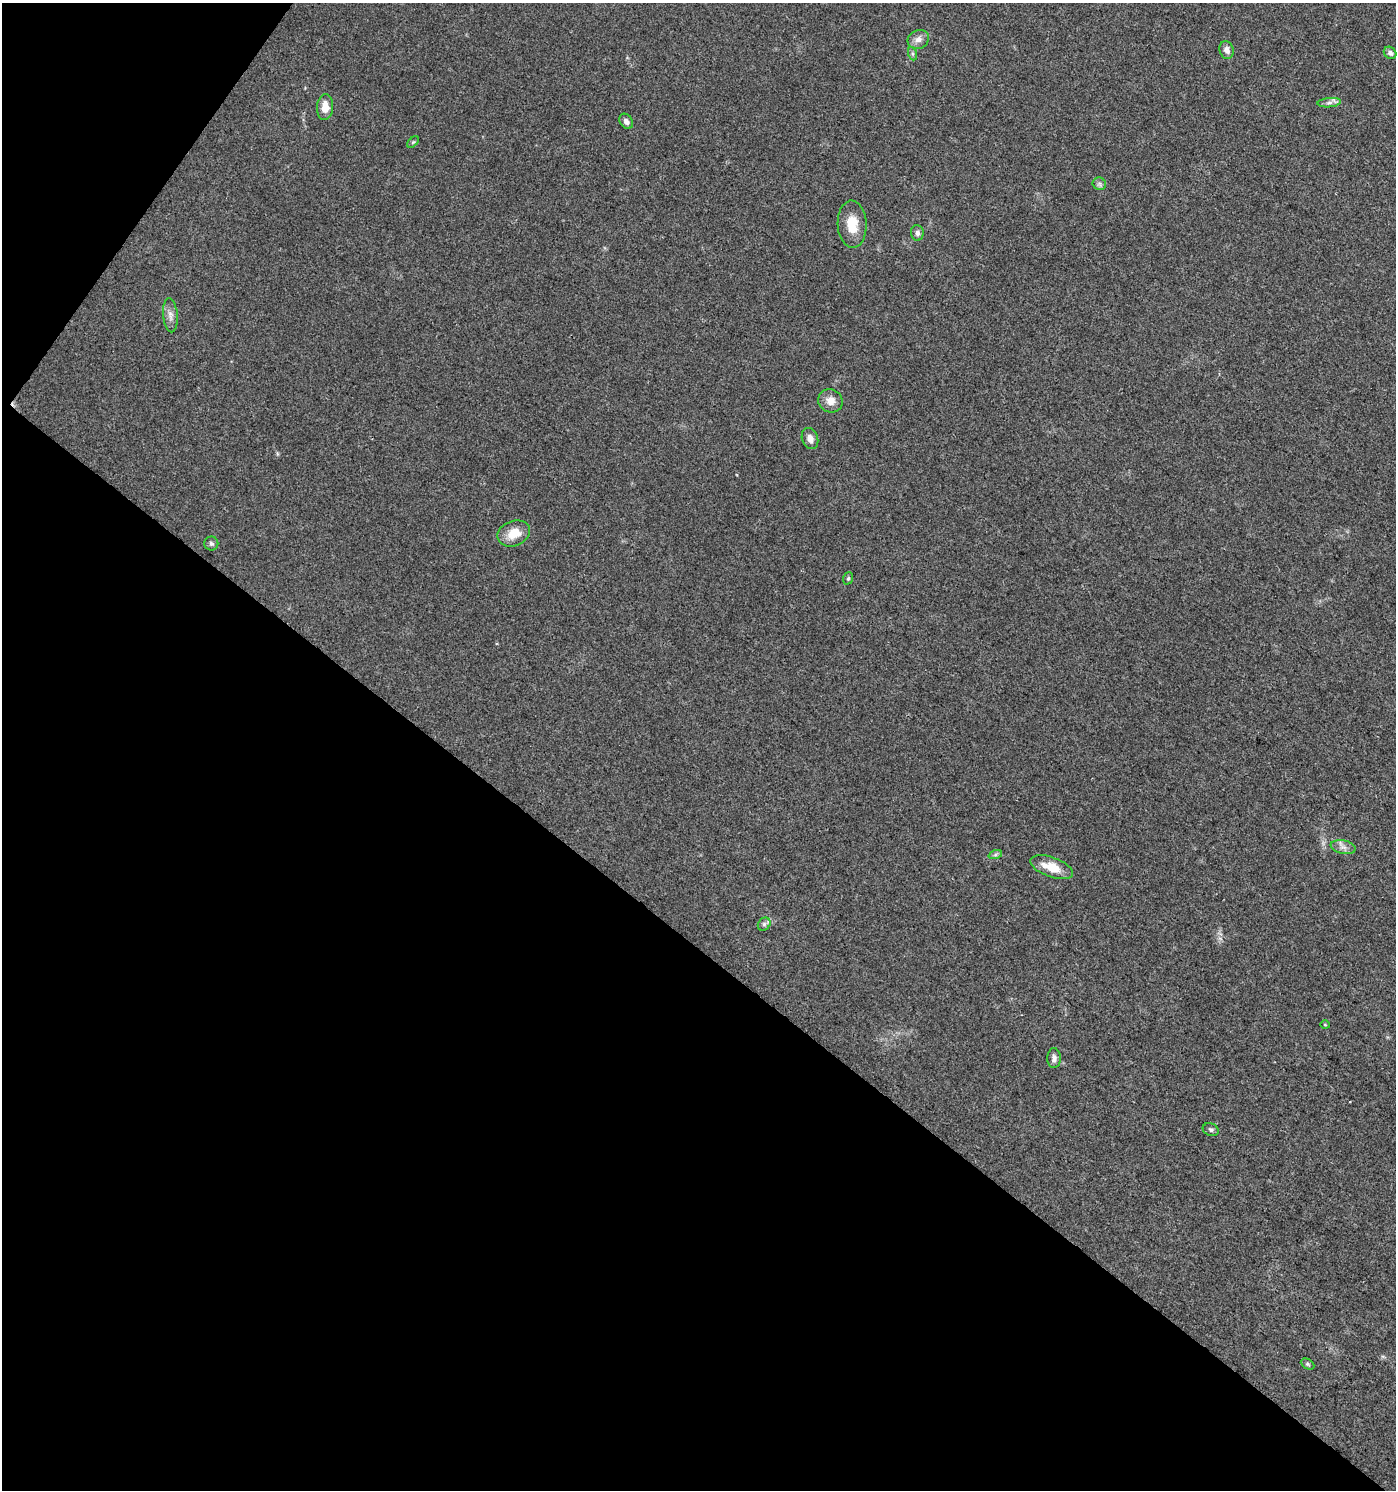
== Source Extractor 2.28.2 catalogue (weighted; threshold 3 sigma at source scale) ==
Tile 9 of 4 x 4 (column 1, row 3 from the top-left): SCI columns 177-1570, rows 1492-2979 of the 5997 x 5955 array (HDU 1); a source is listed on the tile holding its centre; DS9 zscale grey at full resolution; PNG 1398 x 1492 px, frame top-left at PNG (2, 3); each listed source drawn as its Kron ellipse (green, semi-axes under 4 px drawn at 4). Shown black and unused: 39% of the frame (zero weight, under 3 of 4 exposures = <1% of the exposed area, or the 3 px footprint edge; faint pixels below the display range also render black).
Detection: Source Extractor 2.28.2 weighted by HDU 2 'WHT'; one run over the whole footprint, this tile lists its part. Background 0.0437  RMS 0.0042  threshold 0.0188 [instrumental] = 3 sigma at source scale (4.5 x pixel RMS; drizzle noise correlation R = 1.50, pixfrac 1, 0.0396/0.0396 arcsec/px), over >= 5 px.
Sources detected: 25; all 25 listed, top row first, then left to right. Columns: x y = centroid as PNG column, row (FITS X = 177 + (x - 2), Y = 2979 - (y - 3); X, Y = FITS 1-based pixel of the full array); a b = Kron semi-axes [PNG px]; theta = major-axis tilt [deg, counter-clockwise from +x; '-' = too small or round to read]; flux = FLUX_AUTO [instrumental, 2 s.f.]
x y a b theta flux
918 39 11 9 26 2.5
1227 50 9 7 -72 2.1
1390 53 7 5 -41 1.5
913 54 7 4 -71 0.82
1329 103 12 4 5 1.5
325 107 13 8 87 4.9
626 121 8 6 -55 1.4
413 142 7 4 44 0.6
1099 184 7 6 - 1
852 224 23 14 -87 8.4
917 233 8 6 -84 1.4
170 315 17 7 -85 2.7
830 401 12 11 - 3.9
810 438 11 8 -71 3.1
514 533 17 12 21 7.1
211 543 7 7 - 1
848 578 6 5 - 0.64
1343 847 12 6 -11 2.1
995 855 7 4 18 0.86
1052 867 22 9 -20 8.2
764 924 7 6 - 1.1
1325 1025 5 3 - 0.36
1054 1058 10 7 89 1.7
1211 1130 8 6 -22 1
1307 1364 7 5 -27 0.76